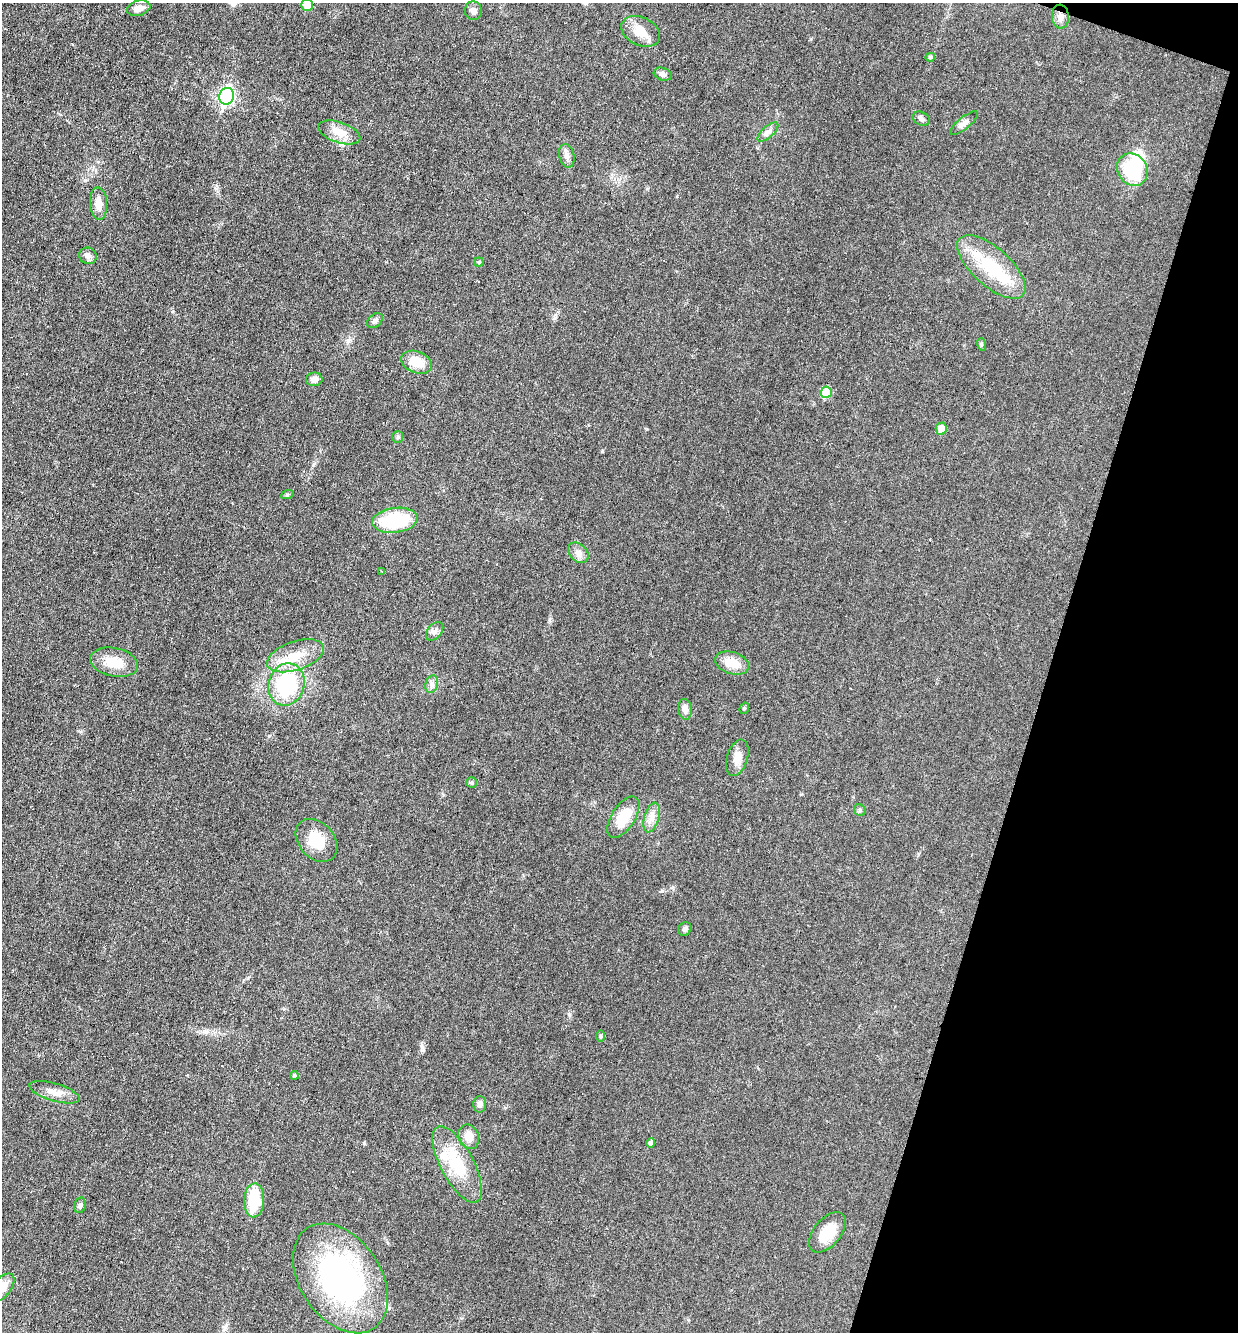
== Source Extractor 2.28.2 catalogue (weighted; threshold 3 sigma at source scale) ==
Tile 8 of 4 x 4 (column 4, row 2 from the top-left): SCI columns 3970-5205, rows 2659-3988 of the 5333 x 5318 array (HDU 1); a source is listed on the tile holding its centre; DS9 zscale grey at full resolution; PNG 1240 x 1334 px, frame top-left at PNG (2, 3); each listed source drawn as its Kron ellipse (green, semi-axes under 4 px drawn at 4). Shown black and unused: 16% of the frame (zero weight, under 3 of 6 exposures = <1% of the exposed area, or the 3 px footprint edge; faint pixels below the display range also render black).
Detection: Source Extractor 2.28.2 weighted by HDU 2 'WHT'; one run over the whole footprint, this tile lists its part. Background 0.0321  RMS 0.0039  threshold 0.0159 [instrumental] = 3 sigma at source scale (4.09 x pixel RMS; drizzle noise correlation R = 1.36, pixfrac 0.8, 0.05/0.05 arcsec/px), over >= 5 px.
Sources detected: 58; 1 inside a brighter object's white glare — neither listed nor drawn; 1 inside a brighter listed object's ellipse — not listed separately; the other 56 listed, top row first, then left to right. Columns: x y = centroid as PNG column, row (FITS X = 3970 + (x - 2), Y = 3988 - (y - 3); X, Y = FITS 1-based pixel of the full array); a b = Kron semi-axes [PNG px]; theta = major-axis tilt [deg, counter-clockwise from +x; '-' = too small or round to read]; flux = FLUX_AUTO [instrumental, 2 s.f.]
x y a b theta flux
307 5 6 5 - 4.5
139 8 12 7 14 2.5
473 11 9 8 - 1.5
1060 17 12 8 -84 2.2
641 31 20 14 -26 6.2
930 57 5 4 - 0.72
663 74 9 6 -18 1.4
227 96 8 7 - 81
921 119 9 6 -29 1.2
964 123 17 6 39 1.8
339 132 22 10 -19 4.8
768 132 13 5 42 1.6
567 156 12 7 -78 1.7
1132 170 17 14 -57 21
99 203 16 8 -86 4
88 256 9 8 - 1.7
479 262 4 4 - 0.36
991 267 42 19 -42 21
375 321 9 6 41 1.1
981 344 6 4 -73 0.48
417 362 16 10 -21 7
314 379 8 7 - 1.8
826 392 6 5 - 11
941 429 6 5 - 4.2
398 437 6 5 - 0.61
287 495 6 4 19 0.49
395 520 23 12 7 22
578 553 12 8 -44 2.1
382 571 4 2 - 0.26
435 631 10 7 50 1.5
295 656 29 14 18 9.4
114 662 24 14 -11 8.1
732 663 17 11 -17 6.7
286 684 21 18 73 32
432 684 9 6 73 1.4
744 708 6 4 69 0.58
685 709 10 7 -83 2
737 758 19 10 73 3.8
472 783 5 5 - 0.72
860 810 6 5 - 0.67
623 817 23 11 57 9.4
652 818 15 7 73 2.8
316 840 24 17 -47 9.4
685 929 7 6 - 0.92
601 1036 6 4 -89 0.5
294 1075 4 4 - 0.54
54 1092 26 9 -17 3.8
480 1104 8 6 90 1.5
469 1137 13 10 -67 4
651 1143 5 4 - 1.2
457 1164 42 16 -62 17
254 1200 17 10 87 16
80 1205 8 5 73 0.83
827 1232 24 13 50 8
340 1278 60 40 -56 88
2 1287 16 9 51 5.4
Isophote crosses this tile's border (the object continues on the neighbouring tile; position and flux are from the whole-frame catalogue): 2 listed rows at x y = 307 5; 2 1287
Unlisted compact peaks at least as high as the median listed source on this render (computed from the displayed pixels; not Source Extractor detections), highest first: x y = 348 340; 569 1014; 422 1047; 662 891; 602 451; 364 1143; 549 621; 269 736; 313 465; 555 318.